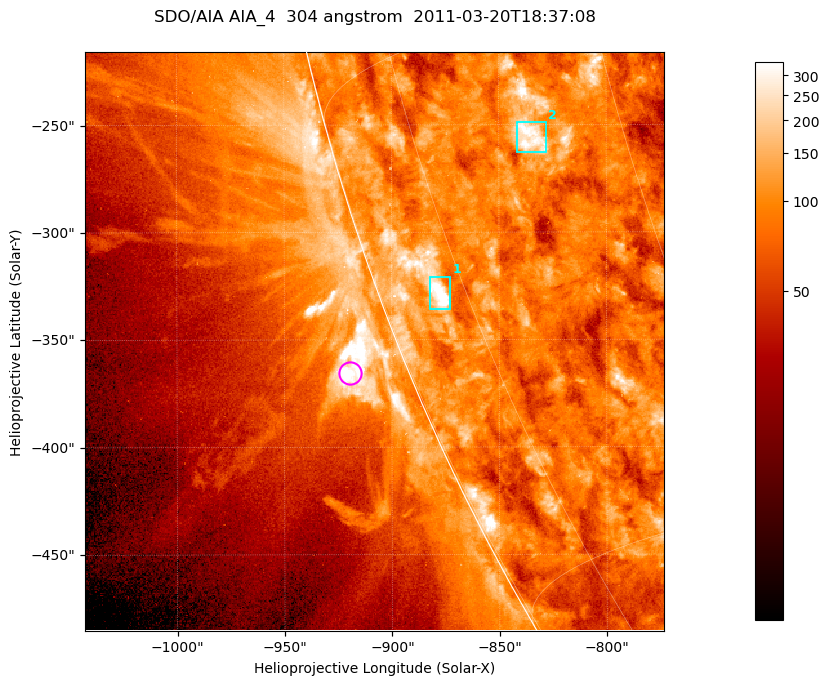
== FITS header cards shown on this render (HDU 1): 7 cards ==
TELESCOP= 'SDO/AIA '           / For AIA: SDO/AIA
INSTRUME= 'AIA_4   '           / For AIA: AIA_ATA1, AIA_ATA2, AIA_ATA3 or AIA_AT
WAVELNTH=                  304 / [angstrom] Wavelength
WAVEUNIT= 'angstrom'           / Wavelength unit: angstrom
DATE-OBS= '2011-03-20T18:37:08.124' / [ISO] Date when observation started; ISO 8
CTYPE1  = 'HPLN-TAN'           / CTYPE1; Typically HPLN
CTYPE2  = 'HPLT-TAN'           / CTYPE2; Typically HPLT

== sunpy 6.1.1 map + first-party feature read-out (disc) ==
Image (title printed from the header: SDO/AIA AIA_4  304 angstrom  2011-03-20T18:37:08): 449 x 449 px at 0.6 arcsec/px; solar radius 964 arcsec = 1606 px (partial field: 1.1% of the solar disc is inside the frame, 45% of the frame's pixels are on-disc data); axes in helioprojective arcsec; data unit not stated in the header (colour bar unlabelled)
Orientation: roll -0.132 deg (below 1 deg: not rotated)
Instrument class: DISC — disc imager (sunpy class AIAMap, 304 A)
Bright regions (active regions / flare kernels): reference = the on-disc median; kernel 5 px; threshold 5 sigma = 148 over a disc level ~87.5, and >= 1.15x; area >= 201 px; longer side >= 5 px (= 3 arcsec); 2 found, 2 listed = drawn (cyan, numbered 1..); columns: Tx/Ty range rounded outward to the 2 arcsec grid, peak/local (2 s.f.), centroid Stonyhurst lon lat
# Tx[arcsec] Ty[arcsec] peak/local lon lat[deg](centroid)
1 -884..-872 -336..-320 6.8 -78 -22
2 -842..-828 -264..-248 4.1 -66 -18
Off-limb structures (1.02-1.3 R_sun): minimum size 100 px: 11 found; the strongest spans PA ~110..115 deg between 1.02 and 1.04 R_sun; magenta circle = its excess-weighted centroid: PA ~110 deg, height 1.03 R_sun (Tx ~-920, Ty ~-366 arcsec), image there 4.3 x the reference